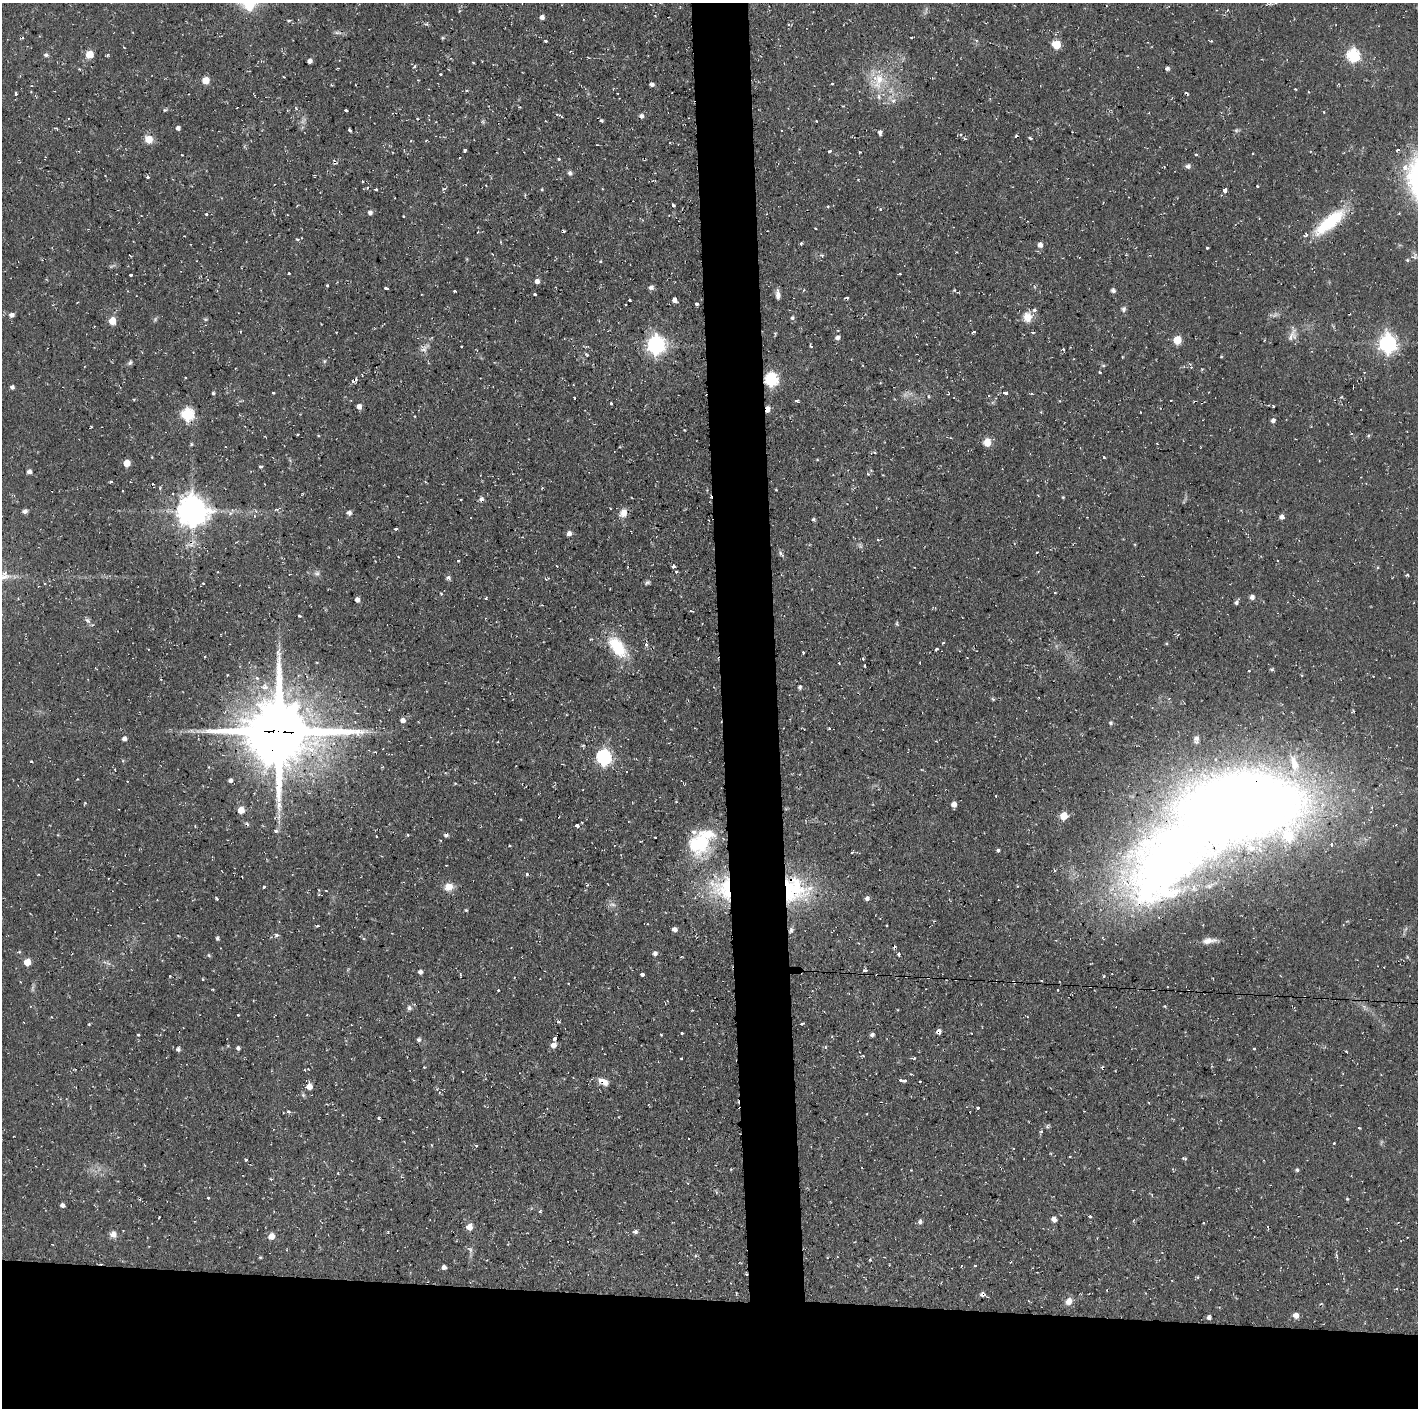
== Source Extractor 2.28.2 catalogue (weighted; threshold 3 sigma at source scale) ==
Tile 8 of 3 x 3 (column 2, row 3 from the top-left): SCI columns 1417-2832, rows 1-1406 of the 4247 x 4218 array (HDU 1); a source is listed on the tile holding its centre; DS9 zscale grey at full resolution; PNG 1420 x 1410 px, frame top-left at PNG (2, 3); no overlay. Shown black and unused: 12% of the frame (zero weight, under 2 of 3 exposures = <1% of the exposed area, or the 3 px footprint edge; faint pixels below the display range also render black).
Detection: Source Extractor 2.28.2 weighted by HDU 2 'WHT'; one run over the whole footprint, this tile lists its part. Background 0.0586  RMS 0.0063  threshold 0.0283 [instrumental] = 3 sigma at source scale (4.5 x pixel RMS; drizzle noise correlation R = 1.50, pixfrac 1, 0.05/0.05 arcsec/px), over >= 5 px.
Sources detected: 364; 5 too faint to see at this stretch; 2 inside a brighter object's white glare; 39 cosmic-ray / hot-pixel residue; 1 long thin detection or spike segment (spike, bleed or trail) — not listed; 8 inside a brighter listed object's ellipse — not listed separately; the other 309 listed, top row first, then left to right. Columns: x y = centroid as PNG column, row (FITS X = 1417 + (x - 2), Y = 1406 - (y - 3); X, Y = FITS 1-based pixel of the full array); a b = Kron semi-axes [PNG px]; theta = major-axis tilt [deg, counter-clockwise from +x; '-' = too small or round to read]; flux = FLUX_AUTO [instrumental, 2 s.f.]
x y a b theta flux
542 17 5 5 - 2
289 20 4 4 - 0.92
338 33 12 3 -10 1.5
442 38 5 4 - 0.7
911 38 3 2 - 0.51
546 41 3 3 - 1.2
1211 41 3 3 - 0.64
1056 45 6 5 - 21
90 54 5 5 - 14
46 55 7 5 -21 1.4
107 55 5 3 - 0.65
1353 55 6 6 - 79
310 61 4 4 - 2.3
414 66 5 3 - 0.76
338 68 3 2 - 0.94
1167 69 5 4 - 1.5
440 74 3 2 - 0.87
206 80 5 5 - 9.5
878 81 27 18 71 20
832 83 4 3 - 0.47
652 85 4 3 - 2.1
1295 89 3 3 - 0.53
618 93 3 2 - 0.45
16 94 3 3 - 2.7
893 101 8 6 43 2.5
165 110 5 4 - 0.82
346 110 3 3 - 2.5
1324 112 3 2 - 0.44
561 116 5 2 - 0.6
641 116 5 5 - 2
68 118 3 2 - 0.51
601 120 4 4 - 0.99
816 121 3 2 - 0.64
178 128 4 4 - 1.7
349 130 3 3 - 1
1236 130 6 4 -44 1
880 132 5 4 - 1.9
961 135 4 4 - 1.4
1030 138 4 3 - 3.9
149 139 9 8 - 6.5
465 150 4 3 - 1.7
1397 150 4 3 - 1.1
829 151 3 3 - 6.3
1196 154 4 3 - 0.98
559 159 4 3 - 0.69
1188 166 7 6 - 1.9
570 173 6 5 - 1.8
148 177 4 4 - 1
376 189 3 3 - 1.3
542 189 4 4 - 0.62
1225 190 4 3 - 25
673 205 3 3 - 1.5
828 206 3 3 - 0.65
880 209 4 3 - 1.1
370 213 5 5 - 2.1
206 214 3 3 - 1.2
403 216 3 2 - 0.68
1330 222 41 13 39 34
816 228 3 2 - 1.2
297 239 4 3 - 0.74
801 244 3 3 - 1.4
1040 245 5 5 - 3.6
1207 248 3 3 - 2.7
822 255 5 3 - 0.72
1407 260 5 4 - 0.79
600 261 4 3 - 0.76
288 273 3 2 - 1.1
900 274 3 2 - 0.66
131 275 4 3 - 1.7
537 281 5 5 - 2.9
327 285 3 3 - 1.2
651 287 7 5 35 1.8
386 288 4 3 - 1.9
804 290 5 3 - 0.65
454 291 3 3 - 0.96
1113 291 5 4 - 1.7
535 294 3 2 - 0.9
778 295 10 5 -86 3
630 300 3 3 - 1.1
674 300 5 5 - 2.7
697 304 3 3 - 4.8
1124 309 8 6 77 1.8
12 315 5 5 - 2.4
1027 317 15 12 76 6.5
792 318 5 5 - 1.3
205 319 5 4 - 0.76
112 321 5 5 - 13
974 331 3 3 - 1.7
1033 332 5 2 - 0.79
1292 335 19 11 66 5.1
838 338 5 4 - 2.3
1177 340 5 5 - 16
1388 344 7 7 - 250
656 345 7 7 - 260
811 346 4 3 - 0.76
425 348 19 7 44 3.7
1063 349 4 3 - 0.81
587 355 5 3 - 0.82
1221 357 5 3 - 0.49
324 361 6 4 89 0.79
130 363 8 5 50 1.3
1191 367 4 4 - 0.79
1202 369 4 3 - 0.55
1100 372 3 3 - 0.59
771 379 6 6 - 95
12 387 4 4 - 1.6
213 393 3 3 - 0.94
273 393 3 3 - 0.95
1004 393 4 3 - 4.3
1031 393 4 3 - 0.73
574 398 3 2 - 0.65
1171 400 3 2 - 0.52
797 401 5 3 - 1.1
611 403 3 3 - 1.5
1273 406 3 2 - 0.75
359 407 5 4 - 3.6
768 409 6 4 81 5.6
1361 409 2 2 - 0.63
187 415 6 6 - 72
1273 420 5 4 - 2.1
91 427 3 2 - 0.52
684 430 2 2 - 0.51
987 442 9 7 88 6.4
191 444 5 4 - 0.78
1200 447 3 2 - 0.67
874 452 4 4 - 0.85
152 457 4 2 - 0.42
1104 457 3 3 - 1.1
127 463 5 5 - 10
261 466 4 3 - 1.4
29 472 4 4 - 2.6
868 474 4 4 - 0.86
111 481 3 2 - 1.3
425 481 4 3 - 0.62
153 484 3 2 - 0.51
776 490 4 2 - 0.45
1063 497 4 3 - 0.63
460 499 3 2 - 0.71
481 499 6 6 - 2
25 511 5 4 - 2.3
192 511 9 9 - 1100
349 513 6 6 - 2
623 513 12 9 56 5.1
254 516 4 3 - 0.63
1282 517 5 5 - 2.5
813 519 5 4 - 0.9
396 529 3 3 - 1.8
569 534 6 5 - 2.5
860 546 9 4 -67 1.4
780 552 7 6 - 1.3
1037 552 3 2 - 0.62
458 561 3 3 - 0.72
673 566 3 3 - 2.2
677 572 3 3 - 2.1
317 573 8 6 21 1.8
1407 575 3 3 - 0.82
448 577 7 5 -18 1.4
647 582 8 5 25 1.3
203 583 3 3 - 0.76
1055 593 3 3 - 0.54
441 594 5 3 - 0.65
1252 597 5 5 - 2.1
486 598 4 3 - 0.6
357 600 4 4 - 3.3
1236 602 5 4 - 1.6
299 615 4 3 - 0.92
87 620 8 5 -49 1.6
943 643 3 3 - 0.79
646 644 4 4 - 1.3
617 647 31 16 -50 24
936 649 3 3 - 0.82
803 653 3 3 - 1.4
862 658 3 3 - 0.9
865 665 3 3 - 1.9
1272 669 5 4 - 1
1249 671 3 2 - 0.7
257 678 4 3 - 1.6
265 687 10 9 - 5.2
800 687 5 4 - 1.1
993 699 5 4 - 0.81
403 720 5 5 - 3.2
1111 723 5 4 - 1.3
829 728 5 3 - 0.66
279 731 24 22 -1 5000
1196 738 8 6 31 1.9
124 739 5 4 - 2.2
936 741 3 3 - 0.51
604 757 7 6 - 140
31 761 3 2 - 0.68
1294 764 28 12 -75 15
209 767 4 2 - 0.5
230 780 4 4 - 1.8
996 796 3 2 - 1
676 802 5 3 - 0.46
85 803 4 3 - 0.58
954 804 5 5 - 3.6
1244 804 78 44 4 1300
119 809 2 2 - 0.39
241 810 5 5 - 10
1064 816 5 5 - 14
577 825 4 3 - 4.1
276 831 5 5 - 1.4
408 835 4 3 - 0.57
446 835 5 4 - 1.6
655 837 3 2 - 0.8
701 842 40 24 43 35
1331 844 4 4 - 1.5
998 851 3 3 - 2.2
852 852 4 2 - 0.63
264 887 3 3 - 1.9
449 887 11 9 18 6.2
723 888 36 31 -52 43
810 888 31 14 43 16
326 890 3 2 - 0.51
789 890 41 20 -82 35
216 898 5 2 - 0.75
867 898 5 4 - 2.3
466 910 4 3 - 0.64
317 926 4 3 - 0.87
674 930 5 5 - 2.1
277 935 5 4 - 1.6
178 936 5 3 - 0.6
218 938 5 4 - 1
1209 941 19 7 6 5.2
655 953 5 5 - 2.1
899 954 4 3 - 4.7
209 956 5 3 - 0.72
27 962 5 5 - 10
108 963 7 4 -19 1.3
864 970 5 3 - 1.6
420 972 5 4 - 1.8
642 974 3 3 - 2.8
460 975 4 2 - 1
906 976 3 2 - 0.94
928 977 3 3 - 1.2
203 979 4 3 - 0.51
1014 982 4 3 - 1
1153 989 3 3 - 1.5
498 990 3 3 - 1.3
1058 990 3 2 - 0.5
409 1008 7 6 - 1.7
238 1015 3 3 - 0.75
558 1022 6 4 -20 0.87
89 1024 4 3 - 0.63
802 1024 4 3 - 1.1
939 1032 5 5 - 3.1
682 1033 3 3 - 1.3
138 1034 3 2 - 0.84
661 1035 3 2 - 0.64
872 1035 4 4 - 1.6
555 1038 4 3 - 3
419 1040 5 5 - 1.4
553 1045 6 5 - 4.1
825 1047 5 3 - 0.68
238 1048 4 4 - 1.5
1254 1048 3 3 - 1.4
178 1049 5 5 - 1.4
1346 1051 3 2 - 0.68
681 1058 3 3 - 1
914 1058 4 3 - 0.71
424 1067 3 2 - 0.43
1103 1068 4 4 - 1.2
305 1070 4 2 - 0.5
901 1080 3 3 - 1.3
603 1081 14 6 -28 4.6
905 1081 3 3 - 1.5
920 1081 3 2 - 0.95
309 1087 5 5 - 5.9
977 1108 3 3 - 5.5
288 1111 6 4 -29 1.1
283 1113 3 2 - 0.62
379 1118 4 3 - 1.2
1047 1127 7 4 -65 1.2
1359 1128 3 2 - 0.75
1041 1131 4 4 - 0.88
688 1139 2 2 - 0.61
1334 1143 3 3 - 0.56
476 1145 3 3 - 1.2
1070 1156 3 2 - 0.62
1184 1158 6 4 -26 1.2
246 1160 3 3 - 1.1
911 1170 2 2 - 0.42
1297 1170 4 4 - 1.1
338 1173 3 3 - 0.93
271 1179 3 3 - 0.73
688 1183 4 2 - 0.45
208 1198 3 3 - 0.99
1347 1199 4 3 - 0.7
62 1205 4 4 - 1.6
540 1211 4 3 - 1.2
1090 1216 4 3 - 1
159 1217 3 2 - 0.86
1054 1219 7 5 -63 2.8
920 1222 7 5 78 2
1203 1223 3 3 - 0.75
469 1227 6 5 - 6.6
635 1232 6 5 - 1.6
113 1234 9 8 - 3.4
271 1236 6 5 - 6.2
470 1250 7 4 -89 1.5
260 1257 4 3 - 0.67
870 1259 3 3 - 0.97
740 1263 4 3 - 0.43
975 1266 3 3 - 1.5
444 1267 6 5 - 1.9
982 1295 7 5 88 1.3
1069 1301 9 8 - 4.3
1296 1316 5 5 - 5
1209 1317 4 4 - 2
Overlapping masked pixels (flux is a lower limit): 16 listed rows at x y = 771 379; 768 409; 187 415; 481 499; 192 511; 279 731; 604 757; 1244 804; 723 888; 789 890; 906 976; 928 977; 1014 982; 1153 989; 939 1032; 1103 1068